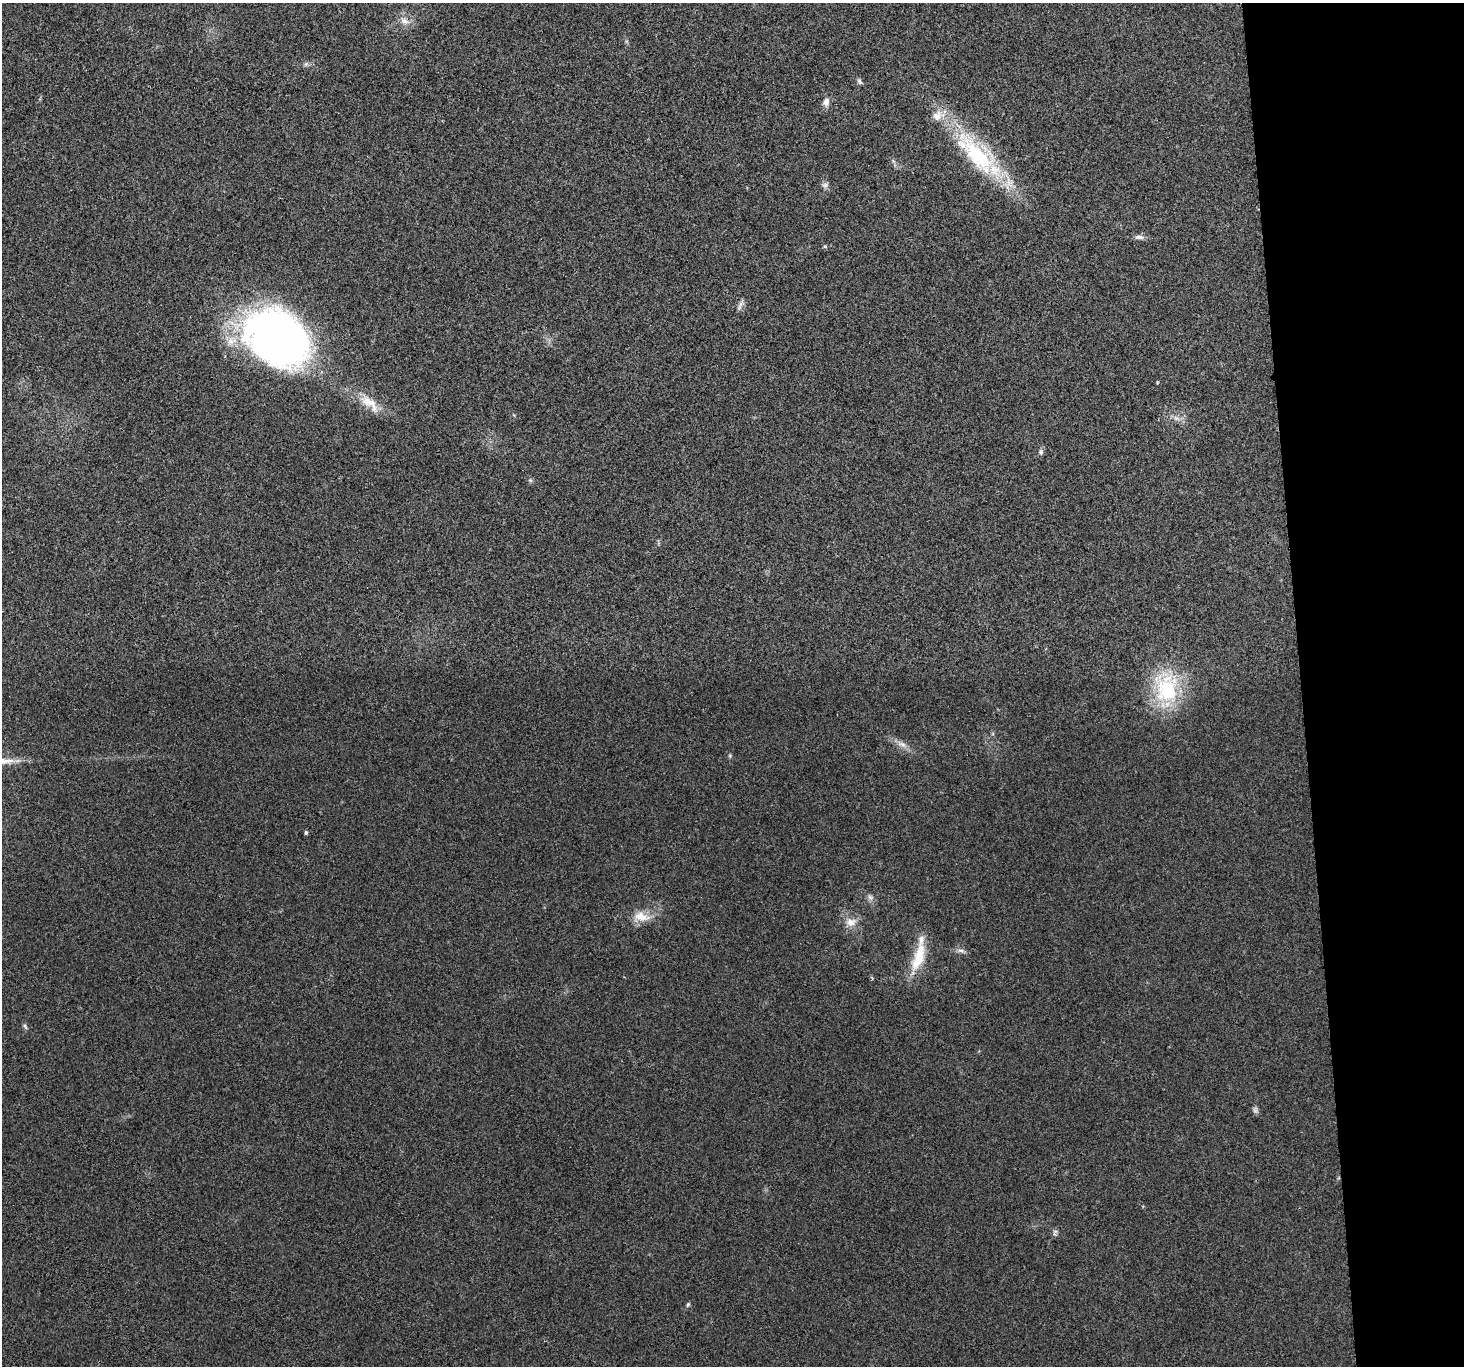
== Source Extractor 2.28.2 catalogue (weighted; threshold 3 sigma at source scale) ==
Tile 6 of 3 x 3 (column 3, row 2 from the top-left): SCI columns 2927-4388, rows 1496-2859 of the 4390 x 4373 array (HDU 1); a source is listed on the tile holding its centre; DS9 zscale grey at full resolution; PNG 1466 x 1368 px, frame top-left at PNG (2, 3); no overlay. Shown black and unused: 11% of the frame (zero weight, under 3 of 4 exposures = <1% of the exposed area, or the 3 px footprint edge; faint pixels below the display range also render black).
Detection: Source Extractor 2.28.2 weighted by HDU 2 'WHT'; one run over the whole footprint, this tile lists its part. Background 0.0199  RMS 0.006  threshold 0.0269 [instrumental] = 3 sigma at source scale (4.5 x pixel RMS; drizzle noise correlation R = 1.50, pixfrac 1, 0.05/0.05 arcsec/px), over >= 5 px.
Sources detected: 29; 1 too faint to see at this stretch — not listed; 2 inside a brighter listed object's ellipse — not listed separately; the other 26 listed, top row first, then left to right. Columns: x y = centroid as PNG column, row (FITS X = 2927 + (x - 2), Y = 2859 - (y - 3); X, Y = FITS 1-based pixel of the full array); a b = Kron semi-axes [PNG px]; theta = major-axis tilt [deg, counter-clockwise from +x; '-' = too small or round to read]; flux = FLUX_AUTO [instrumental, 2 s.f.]
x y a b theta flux
404 21 13 9 -32 4.2
306 64 8 4 45 1.2
859 81 8 5 -51 1.3
826 102 11 8 63 3.1
977 154 75 27 -46 68
825 185 9 7 44 2
1139 237 13 5 -1 2.4
825 246 6 4 -2 0.71
741 304 12 6 42 2.4
278 338 65 47 -34 310
369 402 29 13 -31 13
1176 418 10 6 -18 2.7
1041 452 8 6 -80 1.4
530 480 6 4 -44 0.9
1166 688 44 31 -86 48
902 744 15 6 -23 3.9
730 755 6 4 79 0.77
306 833 4 4 - 1.3
870 897 9 6 -17 1.9
641 917 23 13 -10 9.7
851 922 15 11 4 6.2
961 951 11 4 -5 1.9
918 957 42 14 72 18
25 1026 8 4 -55 1.1
1055 1233 11 5 76 1.4
688 1304 6 5 - 0.96